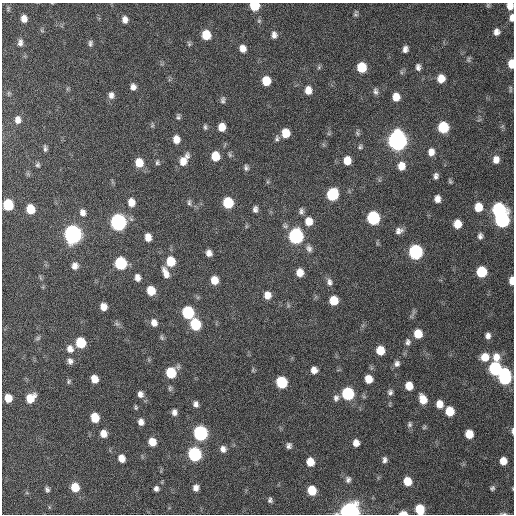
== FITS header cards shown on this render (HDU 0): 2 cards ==
NAXIS1  =                  512 / Axis length
NAXIS2  =                  512 / Axis length

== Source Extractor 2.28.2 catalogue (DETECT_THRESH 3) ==
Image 512 x 512 px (HDU 0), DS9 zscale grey, 1 PNG px = 1 image px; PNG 516 x 516 px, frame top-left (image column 1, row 512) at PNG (2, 3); no overlay
Background 401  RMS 11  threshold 32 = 3 sigma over >= 5 px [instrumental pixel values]
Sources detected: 172; all 172 listed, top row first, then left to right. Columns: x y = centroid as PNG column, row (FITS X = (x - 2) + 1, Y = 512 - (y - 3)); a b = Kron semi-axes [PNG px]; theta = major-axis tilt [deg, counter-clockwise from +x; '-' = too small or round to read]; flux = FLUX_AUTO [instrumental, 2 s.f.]
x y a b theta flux
488 5 5 5 - 940
254 6 7 6 - 22000
510 6 7 6 - 5500
8 9 7 5 81 1200
356 13 9 6 81 1700
512 18 8 5 86 3800
24 19 8 6 -81 5400
125 19 9 7 -83 4100
259 21 6 5 - 1300
42 31 6 4 -19 900
496 32 7 6 - 3500
206 35 8 7 - 17000
274 35 8 7 - 3200
20 42 9 7 86 3000
90 43 8 5 85 1900
189 44 8 5 -74 1300
243 48 8 7 - 5100
405 49 7 6 - 3100
468 60 7 5 84 1200
511 64 7 5 90 10000
319 67 6 4 49 1100
362 67 8 7 - 21000
418 67 8 6 -89 2700
401 72 7 4 -72 1100
441 79 8 7 - 9100
266 81 8 7 - 14000
133 87 7 6 - 3600
510 89 10 4 -90 1100
308 90 9 7 88 6600
376 91 10 6 -84 2200
9 93 6 5 - 1100
111 95 9 7 -85 3600
396 97 8 7 - 8300
223 100 9 6 80 2000
178 117 8 5 -85 1500
18 120 9 7 -86 4400
152 125 7 5 82 1200
205 127 7 4 -83 1500
222 127 8 7 - 8100
443 127 8 7 - 35000
286 133 7 6 - 12000
357 133 8 5 -60 1400
277 138 9 6 83 1900
176 139 8 7 - 6500
397 141 10 8 88 450000
360 147 7 6 - 1600
45 148 8 4 -88 1800
431 152 9 7 83 5200
230 155 8 5 -83 1400
215 156 8 7 - 14000
184 160 14 7 58 9200
496 160 8 7 - 5100
347 161 8 7 - 9600
157 162 7 5 -83 1400
139 163 9 7 -80 12000
38 165 6 6 - 1500
401 166 9 8 - 7900
246 168 8 6 -76 1800
436 176 7 5 81 2500
450 181 7 4 -64 1100
332 194 8 7 - 49000
437 199 7 6 - 4400
131 202 9 7 -84 6800
189 202 9 5 -89 1600
228 203 8 7 - 29000
8 205 8 7 - 32000
478 207 8 7 - 12000
30 209 7 6 - 16000
255 209 7 5 89 2500
499 209 8 8 - 92000
301 211 8 7 - 2300
83 212 10 7 -77 4000
373 218 8 8 - 74000
502 220 9 8 - 120000
309 221 10 9 - 8500
118 222 9 8 - 200000
457 224 7 6 - 11000
246 226 6 4 -73 790
399 231 10 8 16 3900
73 234 9 8 - 340000
296 236 9 8 - 140000
480 236 7 6 - 2400
148 237 7 5 -84 6700
377 243 6 4 -72 1000
309 248 11 8 -66 3200
416 252 8 8 - 110000
209 253 6 5 - 3700
171 261 9 7 -84 17000
121 263 8 7 - 55000
75 266 8 7 - 4200
300 272 7 6 - 7800
481 272 8 7 - 29000
165 273 14 7 -68 5700
40 278 8 3 -69 1100
137 278 7 6 - 3900
214 280 7 6 - 9300
512 281 7 4 88 6700
329 282 10 7 -79 3200
151 291 7 6 - 14000
267 295 8 7 - 6500
334 300 7 7 - 14000
288 305 6 4 -73 1000
103 307 6 6 - 6400
188 312 8 7 - 59000
154 323 8 7 - 4700
117 324 7 5 -42 1700
195 324 8 7 - 41000
418 334 8 7 - 13000
488 336 7 6 - 3300
162 337 8 5 -51 1300
38 338 8 6 29 1500
408 342 9 7 85 2500
81 343 7 7 - 27000
70 349 10 9 - 5100
380 350 7 6 - 13000
485 357 8 8 - 11000
496 357 10 9 - 7300
70 361 8 7 - 2900
397 364 8 7 - 2800
495 368 8 7 - 80000
253 370 6 4 72 920
314 370 6 6 - 4900
171 373 8 7 - 29000
505 377 11 7 87 89000
94 379 7 6 - 8700
368 379 7 6 - 9800
69 381 7 5 62 1300
282 382 8 7 - 41000
409 386 7 6 - 10000
170 388 8 5 81 1400
390 392 7 6 - 2000
140 394 8 7 - 3500
348 394 8 7 - 61000
8 398 7 6 - 10000
30 398 9 7 47 13000
336 398 9 7 88 2700
423 399 9 6 -70 10000
196 404 7 5 -78 2700
439 404 7 6 - 7400
136 407 6 4 -80 1000
450 411 7 7 - 16000
174 412 7 6 - 3100
95 418 7 6 - 17000
141 422 6 5 - 3700
409 424 8 6 79 1600
424 427 6 4 45 980
513 431 7 2 -88 1600
103 433 7 7 - 6600
200 433 8 7 - 120000
469 434 7 6 - 12000
152 442 7 6 - 9300
356 443 6 5 - 5200
289 446 6 5 - 2300
223 449 8 7 - 3700
195 454 8 7 - 91000
122 458 7 6 - 7200
385 460 6 5 - 2200
503 461 7 6 - 7600
310 462 7 6 - 11000
348 480 8 6 85 2200
407 481 7 6 - 12000
75 487 8 7 - 16000
196 488 6 6 - 3700
492 488 5 5 - 1400
47 489 7 6 - 1900
156 489 6 5 - 2400
312 490 7 6 - 18000
270 500 6 5 - 1800
420 509 8 7 - 18000
350 511 8 7 - 440000
403 513 7 3 1 6500
503 513 9 3 -9 1100
At the frame edge (FLAGS 8, measured only in part): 10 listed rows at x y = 254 6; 510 6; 512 18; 511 64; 512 281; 513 431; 420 509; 350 511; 403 513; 503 513